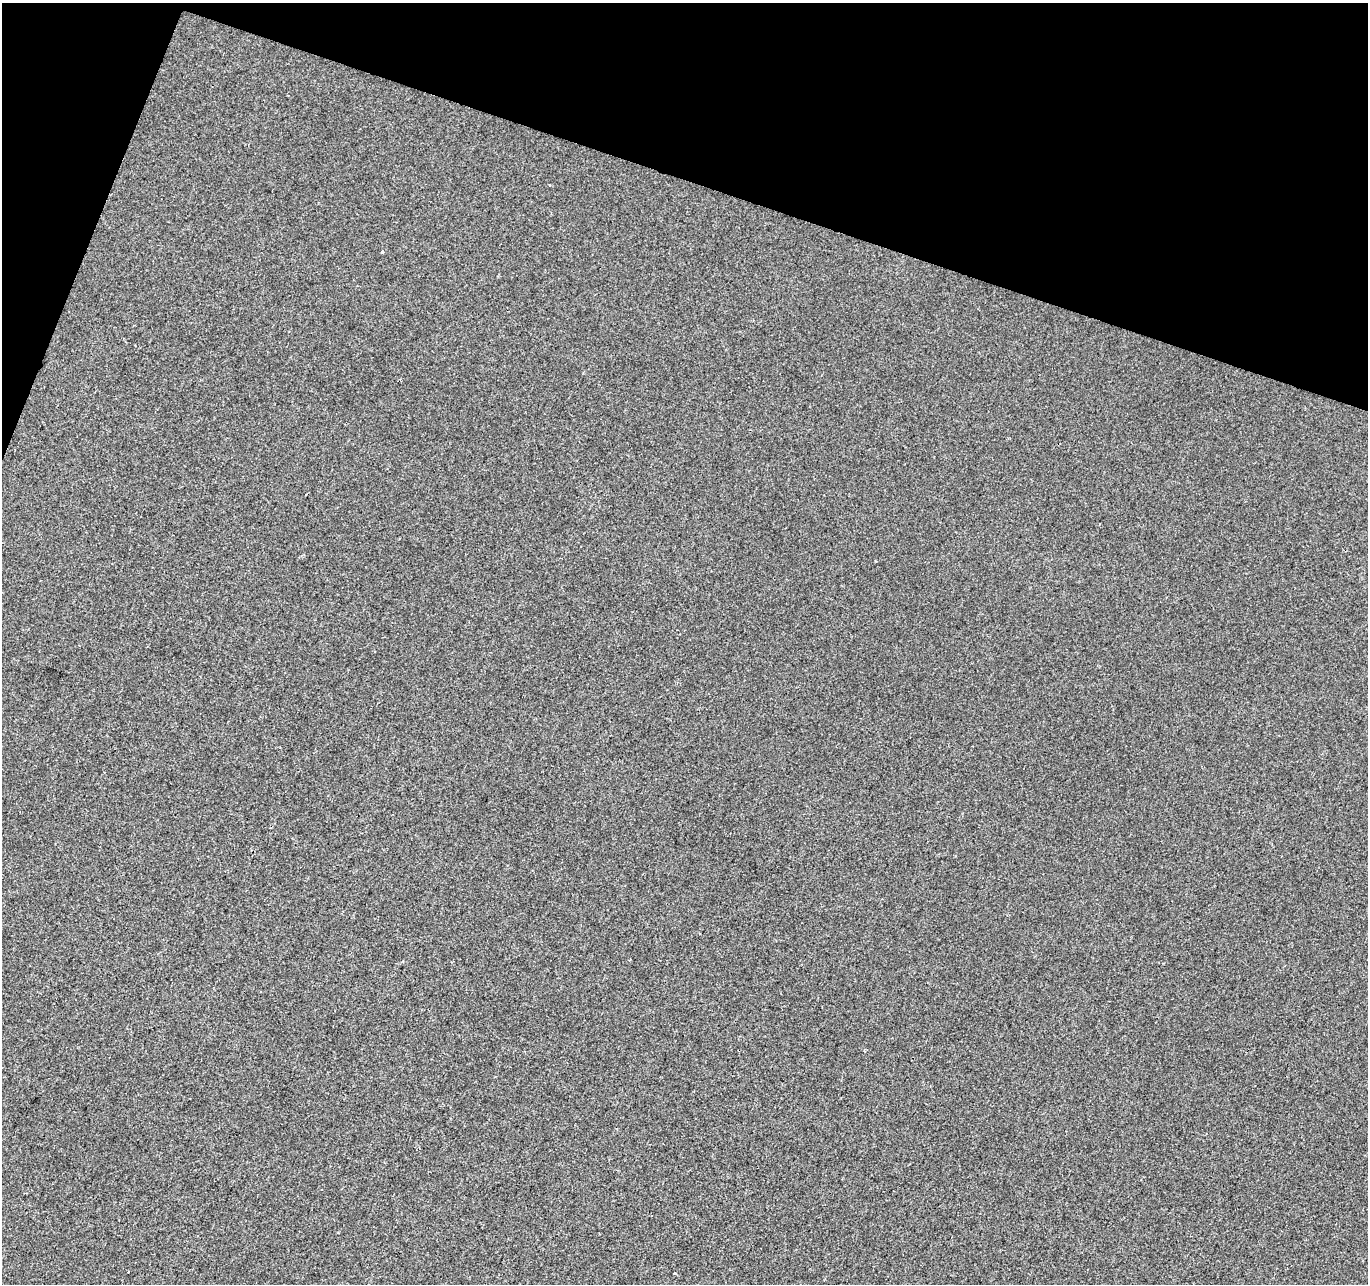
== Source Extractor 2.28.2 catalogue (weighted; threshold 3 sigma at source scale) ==
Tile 2 of 4 x 4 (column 2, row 1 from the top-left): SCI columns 1374-2739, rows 4121-5402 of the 5470 x 5615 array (HDU 1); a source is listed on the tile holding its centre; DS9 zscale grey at full resolution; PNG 1370 x 1286 px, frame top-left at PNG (2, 3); no overlay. Shown black and unused: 16% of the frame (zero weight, under 2 of 3 exposures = <1% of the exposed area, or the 3 px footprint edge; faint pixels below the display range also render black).
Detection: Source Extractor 2.28.2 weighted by HDU 2 'WHT'; one run over the whole footprint, this tile lists its part. Background 1.71e-04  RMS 0.0042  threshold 0.0189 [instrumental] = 3 sigma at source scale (4.5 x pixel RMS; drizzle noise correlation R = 1.50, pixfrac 1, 0.0396/0.0396 arcsec/px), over >= 5 px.
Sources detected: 4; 1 cosmic-ray / hot-pixel residue — not listed; the other 3 listed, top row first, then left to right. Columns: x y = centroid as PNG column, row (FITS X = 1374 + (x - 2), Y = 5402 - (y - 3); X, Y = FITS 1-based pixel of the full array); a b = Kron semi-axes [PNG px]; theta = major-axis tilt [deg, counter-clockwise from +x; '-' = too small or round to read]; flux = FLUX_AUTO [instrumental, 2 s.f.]
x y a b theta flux
382 252 4 3 - 0.56
630 960 3 2 - 0.38
675 1273 3 3 - 0.44